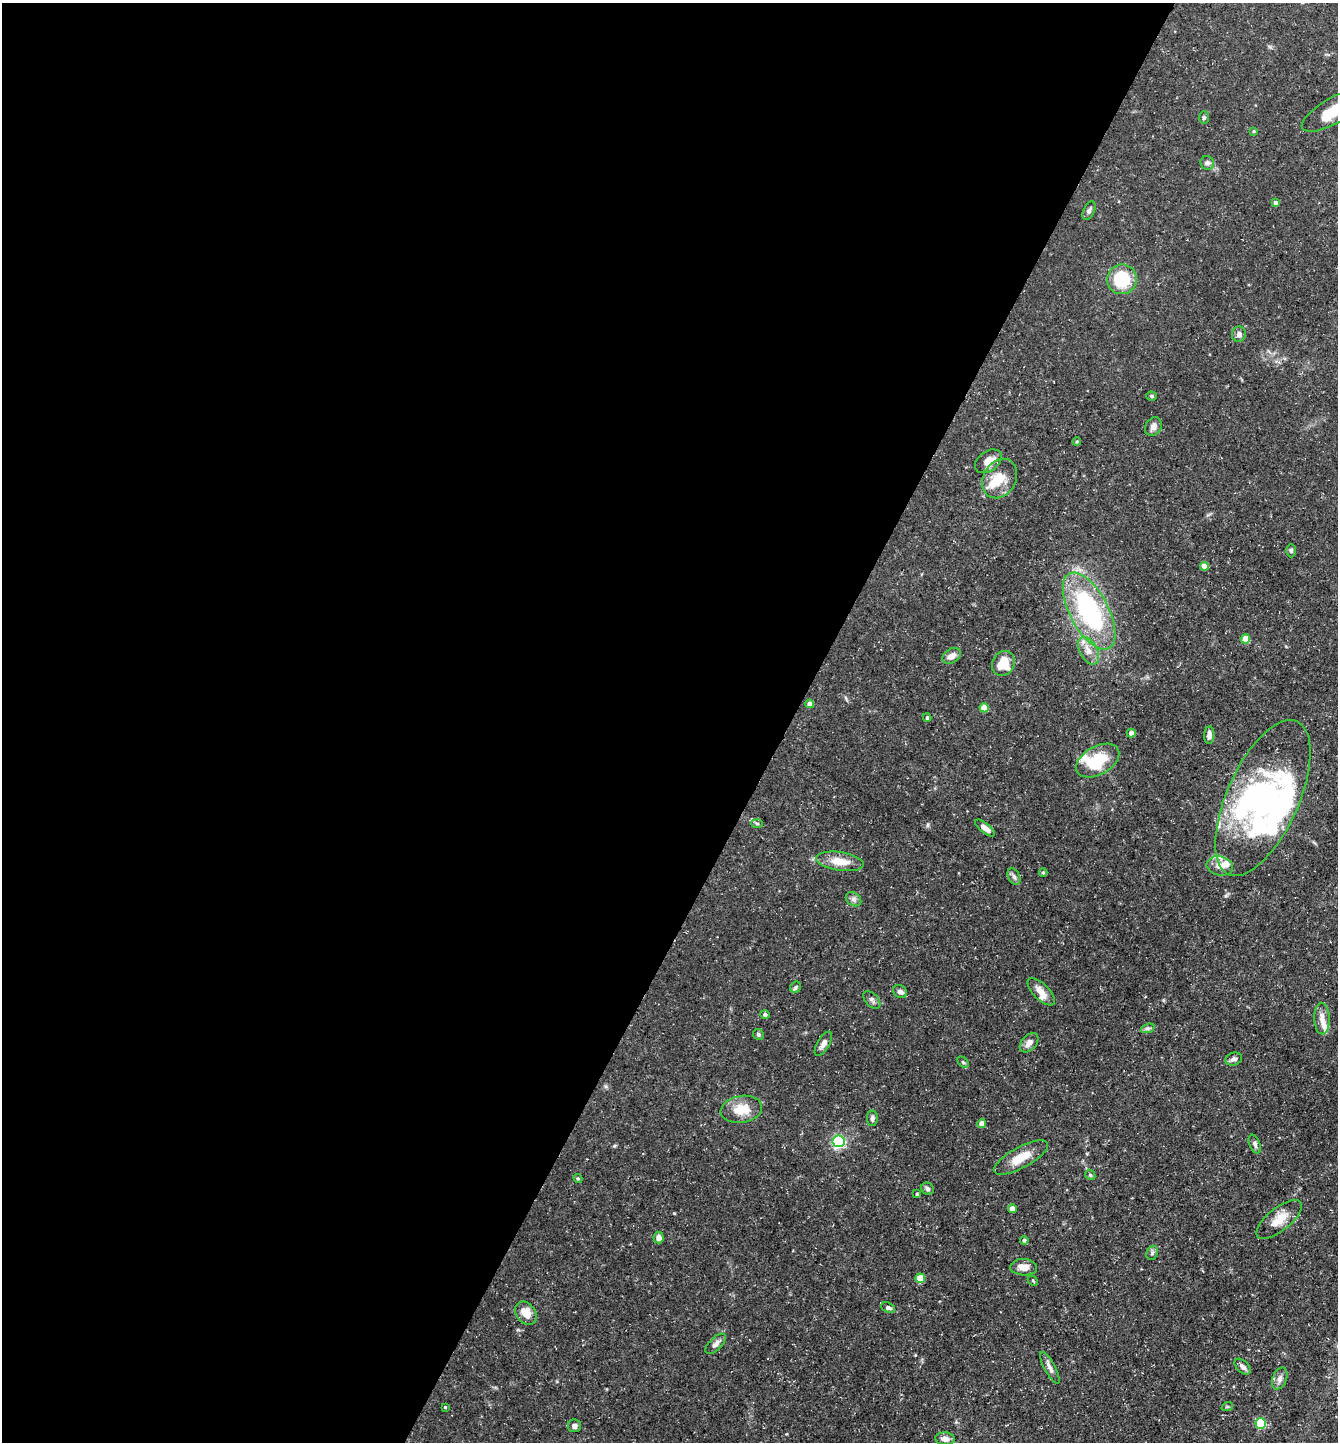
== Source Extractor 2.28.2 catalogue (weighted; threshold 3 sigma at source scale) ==
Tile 5 of 4 x 4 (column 1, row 2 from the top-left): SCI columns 145-1480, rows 2881-4320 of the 5770 x 5760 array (HDU 1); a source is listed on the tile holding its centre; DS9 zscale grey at full resolution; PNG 1340 x 1444 px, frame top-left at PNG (2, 3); each listed source drawn as its Kron ellipse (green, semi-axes under 4 px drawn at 4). Shown black and unused: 59% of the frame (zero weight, under 3 of 5 exposures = <1% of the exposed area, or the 3 px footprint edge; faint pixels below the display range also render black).
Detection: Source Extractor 2.28.2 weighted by HDU 2 'WHT'; one run over the whole footprint, this tile lists its part. Background 0.0709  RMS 0.0045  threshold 0.0205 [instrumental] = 3 sigma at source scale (4.5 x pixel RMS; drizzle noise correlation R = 1.50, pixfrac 1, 0.05/0.05 arcsec/px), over >= 5 px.
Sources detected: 86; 4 inside a brighter object's white glare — neither listed nor drawn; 7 inside a brighter listed object's ellipse — not listed separately; the other 75 listed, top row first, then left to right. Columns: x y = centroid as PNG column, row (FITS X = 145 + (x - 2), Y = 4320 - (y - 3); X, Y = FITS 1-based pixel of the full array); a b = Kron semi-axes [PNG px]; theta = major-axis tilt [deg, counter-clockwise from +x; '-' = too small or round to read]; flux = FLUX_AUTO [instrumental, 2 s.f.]
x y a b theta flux
1334 110 36 12 30 17
1204 117 6 5 - 0.76
1254 131 4 3 - 0.48
1207 163 7 6 - 1.1
1276 203 4 4 - 1.7
1089 211 10 5 65 1.2
1122 279 15 14 - 21
1239 334 8 7 - 1.8
1152 396 5 4 - 0.56
1153 427 10 8 58 2.1
1077 441 4 3 - 0.42
988 461 15 10 36 4.7
1000 479 21 16 60 9
1291 551 6 5 - 0.88
1204 566 4 4 - 5.9
1089 611 42 19 -62 67
1245 639 5 4 - 8.9
1088 651 15 8 -61 4.3
952 656 10 7 31 2.9
1003 663 13 11 60 9.6
810 704 4 4 - 3.1
984 708 4 4 - 7.9
927 717 4 3 - 0.72
1131 733 4 4 - 2.6
1209 735 9 5 87 2.2
1098 761 23 14 30 19
1263 798 84 36 66 97
757 823 6 4 -4 0.66
985 828 12 5 -39 2.6
840 861 24 9 -9 7.3
1220 866 13 9 -12 3.6
1043 872 4 3 - 0.6
1014 877 9 5 -63 1.3
853 899 8 6 -36 1.4
796 987 6 5 - 0.77
900 992 7 6 - 2
1041 992 17 7 -45 4.4
872 1000 10 6 -45 1.5
765 1015 4 4 - 1.1
1322 1018 16 7 -89 3.8
1148 1028 7 4 18 0.87
758 1034 6 5 - 0.8
1029 1043 11 7 48 2.9
823 1044 14 6 60 2.2
1234 1059 8 6 18 1.8
963 1062 6 4 -45 0.68
741 1109 21 13 9 8.7
872 1118 8 5 89 1.4
982 1123 4 4 - 3.4
838 1141 6 6 - 67
1255 1144 10 5 -68 1.3
1021 1158 30 10 29 8.2
1090 1175 5 4 - 0.61
578 1178 5 4 - 0.61
927 1189 6 5 - 1.2
917 1194 4 3 - 0.51
1012 1209 4 4 - 4.1
1279 1219 27 11 39 7.1
659 1238 6 5 - 2.1
1024 1240 4 4 - 0.99
1152 1253 7 5 70 0.96
1024 1267 13 8 -3 3.7
920 1278 5 5 - 8.8
1033 1281 6 3 -46 0.44
888 1308 7 5 -22 1.4
526 1313 13 9 -53 5.5
716 1344 13 6 46 2
1243 1367 10 5 -44 1.8
1050 1368 18 5 -62 2.1
1280 1378 11 7 69 2.1
445 1407 3 3 - 0.47
1227 1407 6 3 19 0.44
1261 1424 5 5 - 27
574 1426 6 6 - 1.5
945 1439 10 6 -5 2.7
Isophote crosses this tile's border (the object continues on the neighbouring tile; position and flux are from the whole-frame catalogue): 1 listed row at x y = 1334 110